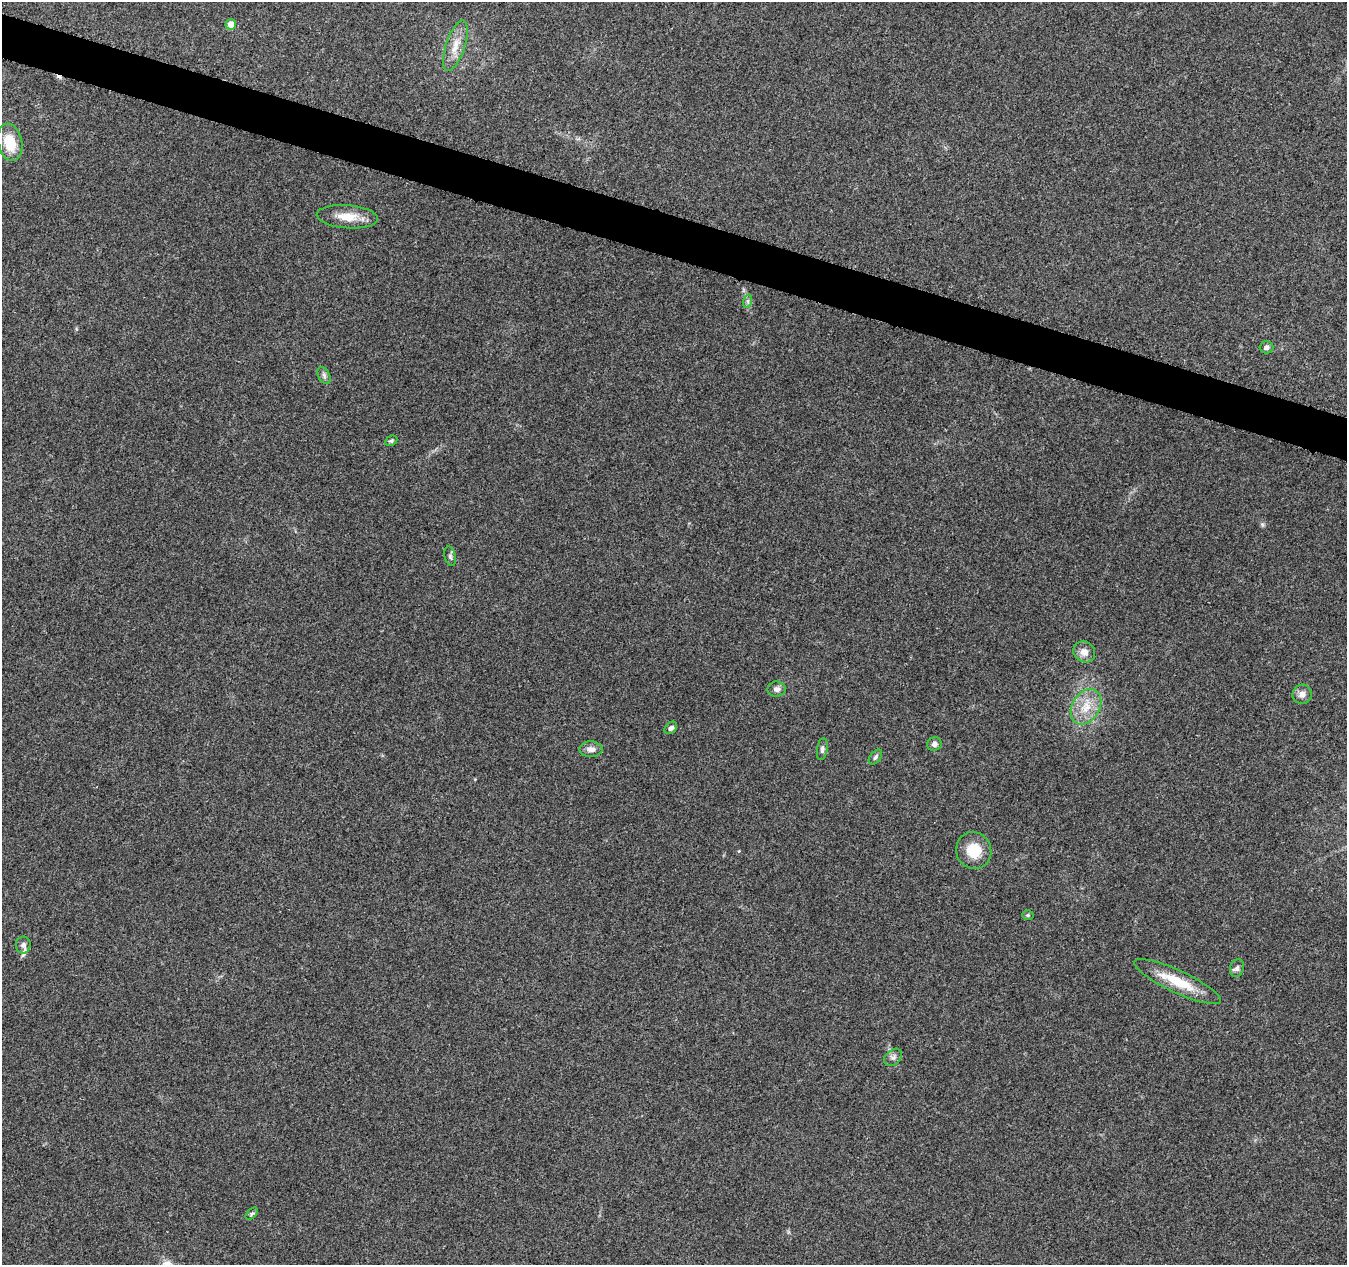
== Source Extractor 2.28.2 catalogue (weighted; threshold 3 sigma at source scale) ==
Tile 11 of 4 x 4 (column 3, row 3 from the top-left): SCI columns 2711-4055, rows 1551-2813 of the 5411 x 5567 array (HDU 1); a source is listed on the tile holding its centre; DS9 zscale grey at full resolution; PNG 1349 x 1267 px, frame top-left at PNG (2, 2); each listed source drawn as its Kron ellipse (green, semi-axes under 4 px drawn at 4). Shown black and unused: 3% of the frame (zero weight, under 3 of 5 exposures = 1% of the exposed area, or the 3 px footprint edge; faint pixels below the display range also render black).
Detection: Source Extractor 2.28.2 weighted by HDU 2 'WHT'; one run over the whole footprint, this tile lists its part. Background 0.103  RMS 0.0053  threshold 0.0238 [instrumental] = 3 sigma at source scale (4.5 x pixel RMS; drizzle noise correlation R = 1.50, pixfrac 1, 0.0396/0.0396 arcsec/px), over >= 5 px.
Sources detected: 26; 1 inside a brighter listed object's ellipse — not listed separately; the other 25 listed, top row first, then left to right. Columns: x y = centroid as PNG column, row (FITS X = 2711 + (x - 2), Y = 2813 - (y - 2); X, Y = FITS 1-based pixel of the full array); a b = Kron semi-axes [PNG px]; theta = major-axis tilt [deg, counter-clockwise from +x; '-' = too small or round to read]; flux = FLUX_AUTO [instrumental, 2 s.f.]
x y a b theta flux
231 24 5 5 - 5.4
455 46 26 9 72 7.6
10 142 19 12 -77 14
347 217 30 11 -4 9.8
748 301 7 4 72 1.1
1266 347 7 6 - 1.7
324 375 9 5 -64 1.4
391 441 6 4 28 0.94
450 556 10 5 -76 1.3
1084 652 11 10 - 4.3
777 689 9 7 1 2.2
1302 694 9 9 - 3.1
1086 707 19 13 59 11
671 728 7 5 43 1.6
934 744 7 6 - 2.1
591 749 11 8 -2 2.8
822 749 11 5 82 1.4
875 757 8 5 53 1.4
974 850 19 17 -66 14
1028 915 6 5 - 0.75
23 945 8 7 - 1.8
1237 968 9 7 70 1.6
1177 982 47 11 -25 18
893 1057 10 7 40 1.8
252 1214 7 4 45 0.93